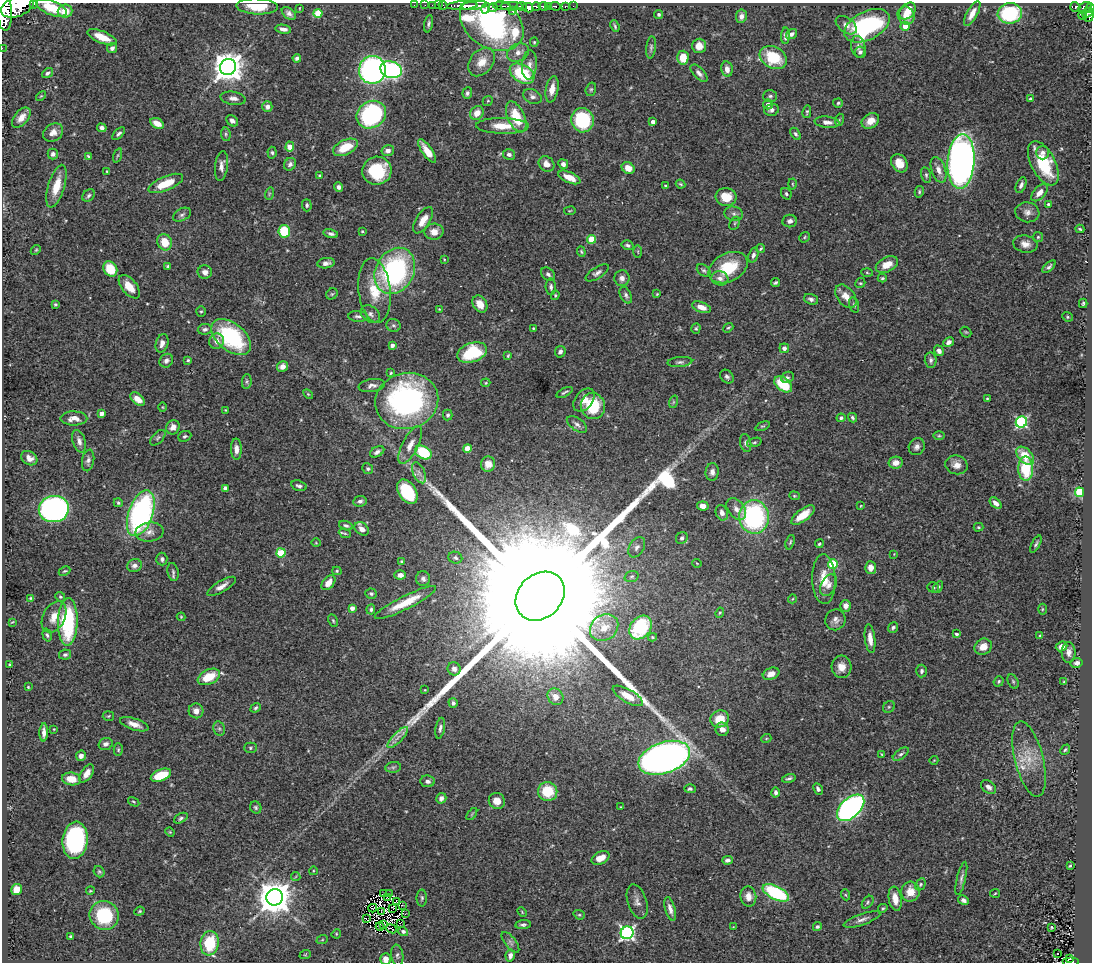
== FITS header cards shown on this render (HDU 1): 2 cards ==
NAXIS1  =                 1090
NAXIS2  =                  960

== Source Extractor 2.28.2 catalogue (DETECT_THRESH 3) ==
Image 1090 x 960 px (HDU 1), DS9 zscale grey, 1 PNG px = 1 image px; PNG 1094 x 964 px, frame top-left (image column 1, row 960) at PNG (2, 3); each listed source drawn as its Kron ellipse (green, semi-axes under 4 px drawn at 4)
Background 0.71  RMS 0.026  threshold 0.0789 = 3 sigma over >= 5 px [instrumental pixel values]
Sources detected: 468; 2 with non-positive FLUX_AUTO (blend fragments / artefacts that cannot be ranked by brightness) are neither listed nor drawn; the other 466 listed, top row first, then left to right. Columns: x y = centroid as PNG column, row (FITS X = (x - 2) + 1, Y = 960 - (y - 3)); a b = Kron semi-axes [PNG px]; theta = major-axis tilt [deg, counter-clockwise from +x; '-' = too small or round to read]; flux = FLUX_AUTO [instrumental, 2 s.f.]
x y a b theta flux
34 4 3 2 - 120
414 5 2 2 - 9.8
425 5 2 2 - 9.9
432 5 2 2 - 7.7
438 5 2 2 - 18
474 5 13 4 6 1300
18 6 17 10 23 5100
257 6 20 8 -3 33
443 6 5 3 - 37
462 6 15 4 3 1400
502 6 8 2 0 270
512 6 11 3 0 360
522 6 5 3 - 620
536 6 4 3 - 390
543 6 5 3 - 580
549 6 3 3 - 180
555 6 6 3 -3 170
565 6 3 3 - 110
573 6 2 2 - 16
1075 7 5 4 - 140
51 8 16 7 -21 55
300 8 3 2 - 1.2
486 8 5 3 - 100
493 8 5 3 - 220
528 8 5 4 - 1000
1085 8 7 5 31 340
1090 8 5 3 - 300
512 10 3 3 - 110
4 11 20 7 -86 4600
65 11 7 6 - 28
908 11 9 6 50 23
289 13 8 5 -38 7
318 13 4 4 - 55
972 13 14 5 61 15
1010 13 12 10 9 140
1088 13 6 4 44 290
659 14 4 4 - 3.3
741 16 7 5 81 6.9
906 16 9 8 - 22
1083 16 4 3 - 72
1089 16 5 4 - 260
492 23 34 24 -33 680
428 24 9 4 79 3.9
846 25 12 7 -37 8.7
615 26 6 3 -66 2.8
867 26 24 14 27 220
905 26 4 4 - 17
283 29 8 4 -10 8.5
792 34 6 4 36 6.8
785 36 8 4 88 6
102 37 15 6 -23 32
534 42 4 4 - 1.9
699 46 7 7 - 14
651 47 11 5 84 4.3
858 47 11 7 -82 6.9
2 48 2 2 - 11
112 48 5 4 - 6.5
518 52 11 8 24 13
860 52 6 5 - 3.7
297 58 4 3 - 4.7
683 58 7 5 87 30
773 58 14 10 -29 71
482 62 16 11 51 25
529 65 15 7 86 11
228 67 8 8 - 2700
727 69 8 5 -80 9.3
372 70 14 13 - 530
391 70 11 8 -19 310
47 73 6 4 35 4.9
699 73 11 5 -46 7.1
522 74 13 8 -30 100
552 89 13 6 79 16
591 89 7 5 74 3
467 93 6 5 - 4.2
41 96 6 3 43 1.9
770 96 7 6 - 4.3
532 97 10 7 -25 7.3
233 98 13 6 -8 9.3
1030 99 3 3 - 2.4
488 101 5 4 - 2.3
838 103 5 4 - 2.7
768 104 5 5 - 9.6
267 107 5 5 - 9.2
771 110 7 6 - 6.4
807 112 6 3 78 2.9
477 113 7 6 - 19
371 115 15 13 32 250
516 117 16 8 -66 55
21 118 12 7 49 16
583 120 12 11 - 130
839 120 6 4 72 2.2
232 121 6 5 - 6.3
870 121 9 7 33 18
653 122 4 4 - 11
827 122 12 5 -6 10
157 123 7 5 -29 20
502 126 26 8 -1 32
102 128 5 4 - 5.5
53 132 11 8 33 12
119 134 8 4 43 5
226 134 7 5 -83 3.5
796 134 6 4 -56 3.9
290 147 5 4 - 29
345 147 13 7 25 42
388 151 6 5 - 7.8
427 151 14 5 -55 22
1043 152 7 6 - 7.3
272 153 6 4 -85 3.3
53 154 5 5 - 5
509 154 6 5 - 6.2
118 155 7 3 71 2.7
88 156 4 3 - 2.3
961 161 27 13 86 1200
899 163 10 7 -58 21
1043 163 24 12 -62 91
290 164 6 5 - 5.5
546 164 8 7 - 14
563 164 5 4 - 6.2
221 166 15 6 83 11
628 168 7 5 -35 20
938 170 13 7 -72 14
107 171 3 2 - 2.1
377 171 15 14 - 97
320 175 3 3 - 2.2
926 175 8 5 -76 3.8
569 177 12 5 -24 21
166 183 19 7 22 45
681 184 5 3 - 2.2
792 184 5 3 - 1.9
665 185 3 3 - 1.6
1021 185 8 4 68 5.7
56 186 22 8 73 35
338 187 5 4 - 6.1
919 192 6 4 78 2.8
1039 193 10 6 47 13
269 194 6 4 72 2.3
786 194 6 5 - 3.4
89 195 7 5 46 4.1
726 197 10 9 - 32
1048 204 4 3 - 2.5
307 205 6 5 - 3.6
570 211 5 3 - 1.5
1027 212 12 10 -9 10
734 214 9 7 -12 6.8
182 215 10 6 28 5.6
423 220 15 7 58 20
790 221 7 6 - 6.5
735 223 7 4 62 2.8
1080 229 4 3 - 2.6
284 231 6 6 - 72
362 231 4 3 - 2.1
434 232 9 8 - 15
331 234 7 4 -14 5.1
804 237 6 4 41 2.5
1038 237 5 5 - 2.5
591 239 4 4 - 55
165 242 8 7 - 31
1025 244 12 8 -11 13
628 245 6 4 -15 3.9
761 249 4 3 - 1.9
36 250 5 4 - 2.2
638 251 6 3 -90 1.7
581 252 5 4 - 2.3
753 255 8 4 71 5.4
444 259 3 2 - 1.4
326 263 8 5 8 7.4
887 265 12 7 25 22
168 266 4 3 - 2.8
1049 267 8 4 44 4.2
728 268 21 14 27 71
110 269 8 6 -58 45
704 270 7 5 -37 4
395 271 24 19 61 300
205 272 7 6 - 9.1
597 273 13 5 32 7.1
867 273 6 4 -3 2.1
548 274 8 5 -40 4.8
622 278 8 7 - 8.9
720 278 8 7 - 9.6
882 278 4 3 - 2.4
775 283 4 3 - 3.7
860 283 5 4 - 2.5
129 287 14 7 -50 27
551 287 8 5 -87 4.9
374 290 32 16 -83 55
332 294 6 5 - 2.8
657 294 3 3 - 1.5
555 295 5 4 - 2.1
626 295 9 5 -63 5.1
846 296 13 8 -52 19
811 299 7 5 -20 6
1083 303 5 3 - 3
55 304 3 3 - 2.4
480 304 9 6 -59 19
854 305 8 5 -75 3.7
701 307 10 5 -20 15
439 309 3 2 - 1.2
201 311 5 4 - 2.4
370 314 10 8 -37 8
358 316 10 5 -4 5.4
1067 317 5 4 - 2.3
393 325 7 6 - 4
533 328 3 2 - 1.5
728 328 5 3 - 2.2
205 329 7 5 8 5.2
696 329 5 4 - 3
966 332 6 4 -43 2.4
231 337 23 13 -39 170
217 341 8 7 - 9.7
949 342 5 4 - 6.7
162 343 9 6 73 9.6
392 345 4 3 - 8.3
784 348 5 4 - 7.4
939 351 5 4 - 7.7
472 352 15 9 20 100
560 352 6 5 - 6.4
508 356 4 2 - 2
188 360 3 3 - 2.3
931 360 8 6 -87 5.1
166 361 7 6 - 6.3
680 362 12 5 5 5.3
282 366 5 5 - 8.9
391 373 4 3 - 2.1
727 377 8 6 -47 4.8
787 377 6 5 - 3.7
247 381 7 5 84 3.4
486 383 4 3 - 1.8
783 384 10 6 -37 60
372 385 13 6 9 8.6
565 392 9 3 27 3.1
308 394 6 3 -44 1.8
138 399 8 5 -40 17
987 399 3 3 - 1.9
584 400 13 8 52 16
407 401 32 28 15 470
673 402 6 4 71 2.9
593 406 13 12 - 71
162 407 5 3 - 1.6
225 410 2 2 - 1.4
102 414 4 4 - 11
448 415 5 5 - 3.8
74 418 13 7 0 14
841 418 4 4 - 3.5
852 418 5 4 - 3.2
1021 422 6 5 - 230
577 424 12 6 -35 7.1
763 426 8 4 24 2.5
173 427 7 6 - 11
185 436 7 5 23 3.5
939 436 6 4 0 2.3
158 438 9 5 45 3.9
79 441 11 6 -72 8.8
754 442 7 4 18 2.7
746 443 9 5 -80 5.4
410 445 21 8 63 18
917 447 9 7 59 7.2
467 448 4 4 - 38
236 449 10 5 -89 11
377 452 8 5 27 6.3
423 453 9 6 -29 82
1025 456 11 6 -46 38
29 458 9 6 -34 12
88 460 11 6 80 6.3
896 463 7 6 - 17
488 464 8 7 - 13
956 465 11 9 -15 13
368 469 6 5 - 3.2
1026 469 12 7 -88 77
712 472 9 6 86 8.4
419 473 11 6 -66 7
299 486 8 5 -18 5.4
225 488 4 4 - 9.7
407 492 13 8 -58 110
1079 492 5 4 - 110
794 496 5 4 - 2
360 501 7 5 7 5.7
118 503 4 4 - 2.8
996 503 7 4 -45 9.3
703 506 5 4 - 12
861 506 4 2 - 1.3
54 509 15 13 8 580
736 509 12 8 -53 11
141 513 24 12 71 420
722 513 8 6 -69 7.9
803 515 14 6 37 32
754 517 17 15 -86 280
346 526 7 4 -16 4.7
978 527 5 4 - 2.3
362 529 8 6 -40 11
150 532 14 9 5 12
345 533 6 4 -25 2.7
682 538 6 5 - 4.4
790 542 7 4 72 2.8
316 543 5 3 - 1.3
819 544 4 4 - 2.4
1036 544 9 4 62 3.6
637 547 11 7 58 8.6
281 553 4 4 - 76
894 554 4 4 - 1.4
455 558 7 5 -19 4.6
162 559 6 5 - 4.3
401 561 4 4 - 2.6
697 563 4 3 - 1.3
833 564 5 4 - 100
134 565 7 6 - 6.5
871 567 6 5 - 13
65 571 6 4 25 2.3
337 571 4 4 - 2.2
173 572 9 5 -80 4.7
400 575 6 4 3 9.6
632 576 7 5 18 3.4
423 579 7 7 - 5.6
824 579 25 11 -88 35
328 583 8 5 49 17
829 585 11 7 62 11
222 586 16 5 31 11
933 587 6 5 - 3.6
938 587 6 4 60 2.7
371 594 6 5 - 3.8
540 596 27 21 45 270000
60 597 5 4 - 2.5
31 598 4 3 - 2.4
792 599 4 3 - 1.4
405 603 34 7 26 43
846 606 6 5 - 9.3
352 608 4 4 - 12
371 609 5 4 - 3.6
1042 609 5 3 - 1.9
720 613 5 4 - 2.1
54 617 16 11 62 21
181 617 4 4 - 1.6
835 620 10 10 - 10
333 621 7 4 -63 2.5
12 622 4 2 - 1.3
68 622 24 10 88 150
604 628 15 12 35 25
640 628 13 10 49 100
893 628 5 4 - 4
956 634 3 3 - 3.1
47 635 7 4 -74 3.6
1040 636 4 4 - 1.7
652 637 4 4 - 1.9
870 639 14 5 -83 16
1062 646 6 4 24 11
983 647 9 7 32 19
1069 652 10 7 -89 8.9
65 654 6 5 - 4.2
1077 663 6 5 - 5.8
9 665 4 3 - 2.1
841 667 11 10 - 17
454 669 7 6 - 8.2
921 671 6 5 - 4.5
771 674 8 5 21 12
209 677 12 7 25 45
999 681 5 4 - 2.8
1013 681 7 5 -63 2.8
1064 682 4 3 - 1.7
28 687 3 3 - 1.6
425 690 3 2 - 1.2
628 696 17 6 -30 25
555 697 9 7 -52 17
453 703 5 4 - 5
889 707 6 5 - 2.9
256 708 5 4 - 2.9
196 711 7 7 - 12
108 716 6 5 - 2.3
720 719 9 8 - 33
134 724 15 5 -18 14
440 728 10 4 80 5.6
54 729 4 3 - 1.2
219 729 7 5 -69 4
722 729 7 6 - 11
44 732 9 4 89 8.5
398 737 14 5 46 9
766 739 5 3 - 1.5
106 744 7 6 - 7
250 748 6 5 - 3.1
118 750 6 4 -89 2.6
1065 750 5 4 - 2.8
881 754 4 2 - 1.3
901 754 9 5 35 5
81 756 5 5 - 8
664 758 27 15 19 1400
1029 759 38 14 -76 49
934 760 4 3 - 1.4
393 767 8 5 7 3.6
87 773 10 5 56 14
161 775 10 5 22 53
789 778 7 3 15 4
71 779 9 6 -8 26
427 781 7 6 - 6
988 787 8 6 -40 9.3
690 789 5 4 - 3.6
818 789 6 4 -62 4.4
548 791 9 9 - 59
776 792 5 3 - 4.9
441 798 5 5 - 6.5
497 801 8 7 - 16
134 802 6 3 -31 2.2
256 807 6 5 - 3.4
621 807 4 3 - 1.9
851 808 16 9 43 630
472 814 7 3 53 2.2
181 818 7 4 31 3.8
170 832 4 4 - 1.8
75 840 19 12 84 260
601 858 9 6 27 19
727 860 5 4 - 5
1070 866 3 2 - 2.3
313 871 4 3 - 1.4
99 872 6 5 - 2.9
296 877 4 4 - 2.3
961 878 17 4 76 6.9
920 884 6 4 59 2.8
16 890 6 5 - 26
90 891 4 3 - 1.7
910 892 10 9 - 24
384 893 4 2 - 1.4
776 893 14 6 -27 160
995 893 5 3 - 1.7
389 894 2 2 - 0.19
846 895 6 3 -70 2.2
748 896 10 8 -80 15
275 897 8 8 - 4200
387 897 4 3 - 2
422 898 8 5 90 3.5
895 899 12 6 -80 22
963 900 6 4 -29 6.1
396 901 2 2 - 2.2
637 902 18 9 -73 11
868 902 7 4 52 3.1
402 905 3 2 - 0.86
373 908 4 2 - 0.23
393 908 3 2 - 0.67
883 908 5 4 - 2.4
670 909 12 5 -74 9.4
139 911 5 4 - 2.1
381 911 4 2 - 3.7
522 912 5 3 - 1.6
405 914 3 2 - 4.6
104 915 15 14 - 100
579 915 6 4 -19 2.5
366 919 3 2 - 0.95
862 919 19 5 19 9.1
400 923 2 2 - 1.4
384 924 3 2 - 1.6
523 925 7 4 8 4.3
380 926 4 2 - 1.5
733 927 2 2 - 1
817 927 5 4 - 3.4
1052 927 3 3 - 1.8
391 929 5 2 - 3.1
403 931 5 4 - 3.7
627 933 6 6 - 460
336 934 5 4 - 1.7
71 936 4 3 - 2.5
322 940 6 3 19 2
510 942 12 5 -52 5.7
210 943 12 9 82 83
1057 953 3 2 - 3.2
305 955 6 3 19 1.7
397 955 11 6 -82 5.6
510 956 6 4 78 7.9
386 959 6 5 - 13
1069 959 4 3 - 31
1071 962 8 2 0 110
At the frame edge (FLAGS 8, measured only in part): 8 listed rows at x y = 34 4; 18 6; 257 6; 1090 8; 4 11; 2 48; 386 959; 1071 962
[2 non-positive-flux detections neither listed nor drawn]